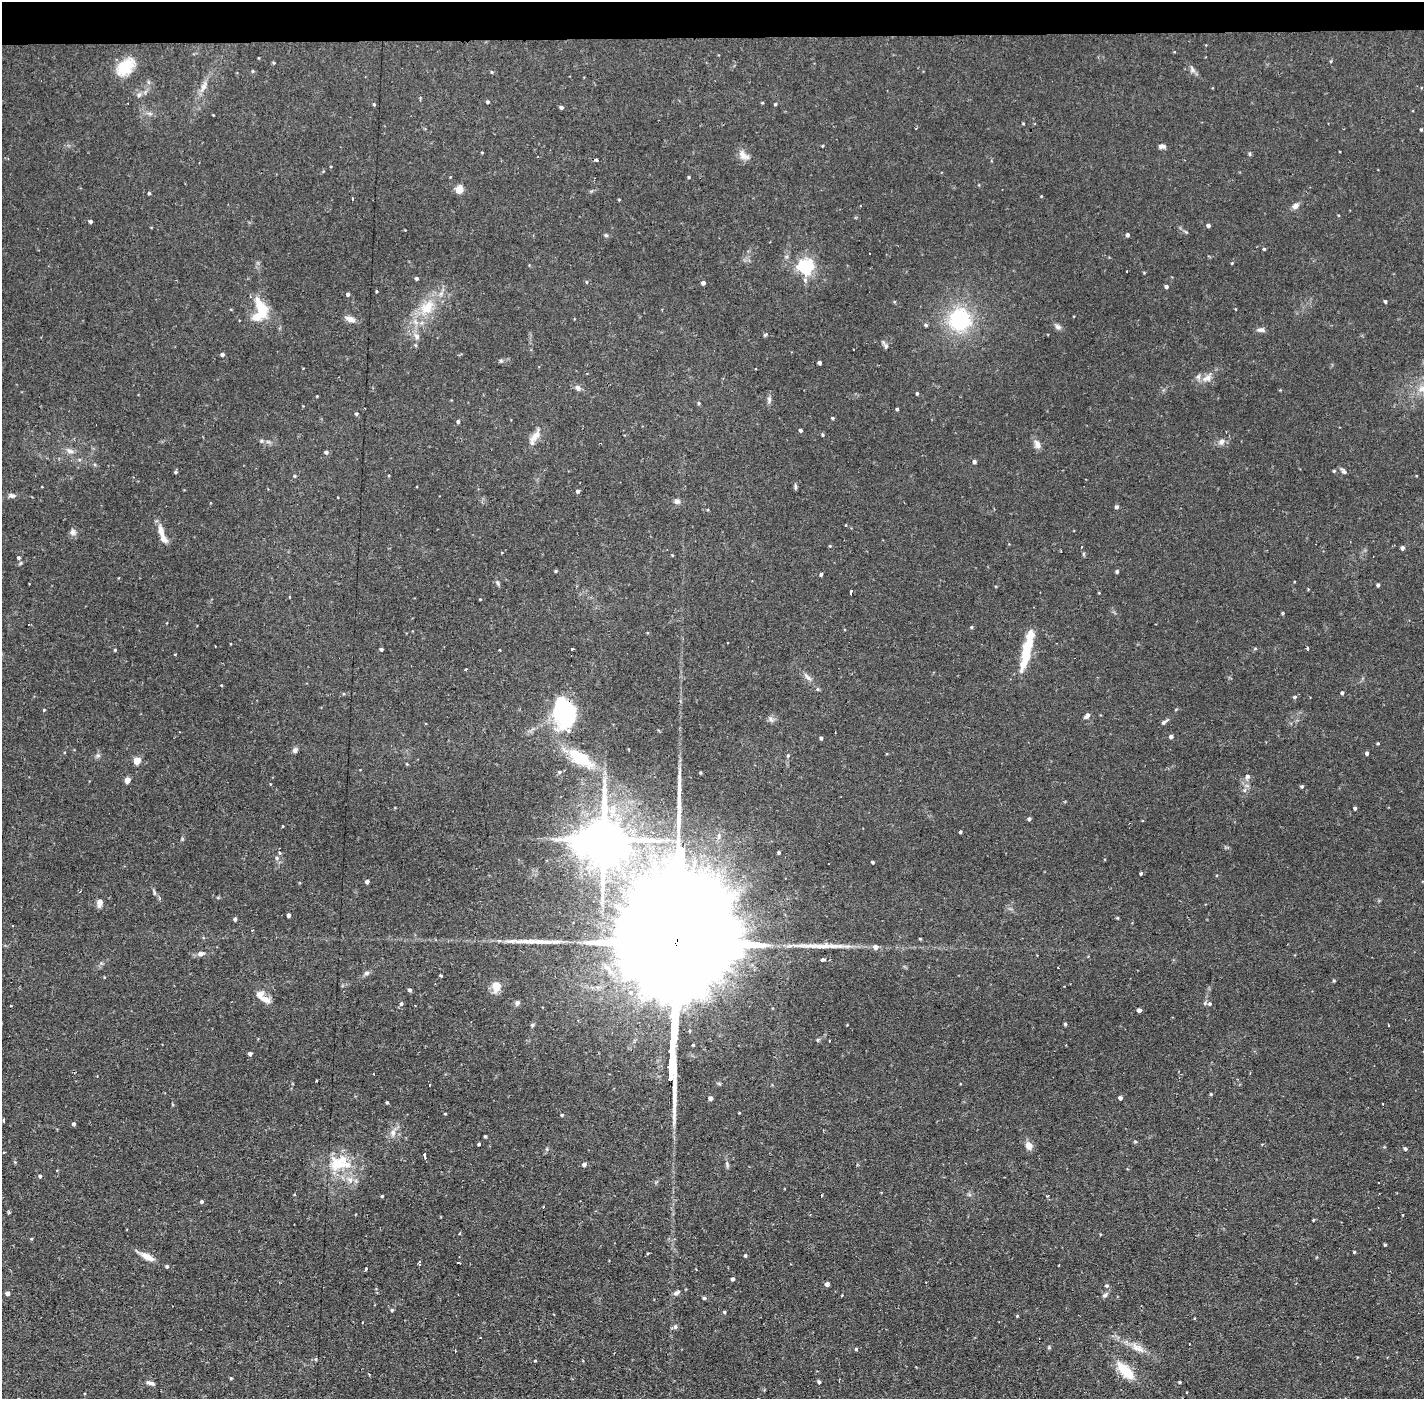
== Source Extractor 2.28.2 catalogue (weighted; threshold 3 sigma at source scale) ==
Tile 2 of 3 x 3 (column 2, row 1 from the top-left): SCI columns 1424-2845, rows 2848-4244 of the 4268 x 4297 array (HDU 1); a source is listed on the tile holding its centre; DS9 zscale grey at full resolution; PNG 1426 x 1401 px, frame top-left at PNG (2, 2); no overlay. Shown black and unused: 3% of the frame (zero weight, under 2 of 3 exposures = <1% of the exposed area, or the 3 px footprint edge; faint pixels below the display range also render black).
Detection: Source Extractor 2.28.2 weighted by HDU 2 'WHT'; one run over the whole footprint, this tile lists its part. Background 0.0735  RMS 0.0063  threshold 0.0284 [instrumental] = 3 sigma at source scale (4.5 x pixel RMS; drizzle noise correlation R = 1.50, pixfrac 1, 0.05/0.05 arcsec/px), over >= 5 px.
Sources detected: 250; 4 inside a brighter object's white glare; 5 cosmic-ray / hot-pixel residue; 4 long thin detections or spike segments (spike, bleed or trail) — not listed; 9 inside a brighter listed object's ellipse — not listed separately; the other 228 listed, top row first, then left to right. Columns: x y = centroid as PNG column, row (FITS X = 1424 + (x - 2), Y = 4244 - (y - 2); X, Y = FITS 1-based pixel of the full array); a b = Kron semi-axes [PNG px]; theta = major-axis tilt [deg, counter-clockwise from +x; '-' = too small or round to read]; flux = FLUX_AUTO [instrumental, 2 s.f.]
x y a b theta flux
1331 61 5 3 - 0.58
274 63 4 3 - 0.66
126 67 21 13 44 19
1193 69 12 5 -65 2.2
253 71 5 3 - 0.59
203 87 17 7 61 4.6
139 95 6 5 - 1.5
487 102 4 4 - 0.89
762 103 4 3 - 0.51
374 104 4 3 - 0.81
775 104 4 3 - 0.7
561 107 4 4 - 1.5
149 113 8 4 -19 1.4
213 115 2 2 - 0.4
1023 123 3 3 - 0.57
1421 129 3 2 - 0.67
1162 146 8 5 0 2.4
1249 154 6 4 -89 0.77
744 156 17 9 -35 4.5
596 160 4 3 - 3.3
689 177 3 3 - 0.68
459 189 10 9 - 4
149 193 3 3 - 0.77
1041 196 4 3 - 0.5
352 199 3 3 - 0.98
619 200 4 3 - 0.48
1295 206 8 6 32 3
90 221 4 4 - 1.4
1208 225 4 3 - 1.8
606 235 6 4 -21 0.96
1127 235 4 4 - 1.5
1264 249 4 4 - 0.73
805 267 6 6 - 200
416 278 4 4 - 1.1
587 282 4 3 - 0.55
703 283 4 4 - 2
1166 287 4 4 - 1.7
377 291 4 2 - 0.64
348 294 4 4 - 1.5
1385 301 4 3 - 1
427 307 23 15 47 16
261 309 26 11 -67 18
350 319 13 6 -16 3.7
960 319 23 23 - 49
926 325 5 4 - 1
1058 327 9 6 -33 2
1261 330 10 6 4 2.2
765 335 5 4 - 0.79
417 336 8 8 - 2.5
886 346 7 5 76 1.3
222 354 4 3 - 1.7
501 361 5 4 - 0.87
819 363 4 4 - 1.8
1207 378 17 9 27 5.5
578 388 9 6 -44 2.2
1422 389 12 9 7 5.1
917 393 4 3 - 1
317 396 3 3 - 0.48
769 399 10 5 -85 1.9
699 403 5 4 - 0.8
897 409 3 3 - 0.96
356 414 4 4 - 0.9
833 418 4 3 - 0.93
458 421 4 4 - 1.3
801 430 4 3 - 1.6
822 435 5 4 - 0.84
535 436 18 8 47 6
1221 442 9 7 21 3
1037 444 11 7 -65 3.7
70 451 11 7 -24 2.9
326 452 5 4 - 1.5
974 461 4 4 - 1.5
1334 471 4 3 - 0.71
1344 471 8 5 -44 1.7
175 472 5 4 - 0.91
295 476 4 4 - 0.75
42 487 3 2 - 0.35
795 487 9 3 -90 1.1
578 491 4 4 - 1.5
12 495 9 6 -6 2
677 501 8 7 - 2
1116 507 4 4 - 1.7
846 525 3 3 - 0.67
161 531 19 7 -77 5.8
73 532 8 8 - 2.5
830 546 4 3 - 0.51
1082 547 3 2 - 0.79
1402 548 4 4 - 2
672 555 5 3 - 0.5
19 558 4 4 - 1.1
556 571 4 3 - 0.82
1117 571 4 4 - 1.1
821 574 4 3 - 3.8
497 583 7 5 -58 1.2
1378 585 3 3 - 1.2
851 592 5 3 - 2.7
289 597 4 2 - 0.46
480 599 3 3 - 0.5
1282 613 4 3 - 0.7
971 627 5 4 - 0.79
1307 648 3 3 - 1.6
381 649 4 3 - 1.1
572 649 3 2 - 1.7
115 650 3 3 - 0.68
1026 651 33 9 76 21
466 669 3 3 - 0.91
808 677 13 6 -41 2.7
817 689 5 4 - 0.92
1342 693 4 3 - 1.3
1294 697 5 4 - 1.1
44 710 4 3 - 0.58
565 712 28 22 90 71
1087 716 7 5 42 2.2
1164 722 10 4 41 1.7
1171 737 4 4 - 2
821 738 4 3 - 1.3
1378 743 3 3 - 0.7
295 750 7 6 - 1.9
1367 753 4 3 - 1.4
98 755 7 4 18 1.1
788 755 5 4 - 0.76
580 758 37 16 -32 29
137 761 5 5 - 11
560 772 6 4 28 1.1
1247 776 7 7 - 1.7
127 780 5 4 - 6.3
270 784 3 2 - 0.75
1302 786 4 4 - 0.91
1245 790 6 4 88 1.3
1355 808 4 3 - 1.4
1029 819 4 4 - 1.4
282 826 3 3 - 1.5
960 832 3 3 - 0.99
604 839 15 10 -89 3000
779 852 3 3 - 0.92
277 858 5 5 - 1.4
873 862 3 3 - 1.1
1141 873 4 3 - 0.96
367 882 4 4 - 1.9
100 903 10 7 76 2.9
289 915 4 3 - 2.1
235 919 4 3 - 1.3
677 934 121 22 87 60000
920 939 3 3 - 0.62
539 941 22 7 -3 6.2
876 947 6 5 - 3.1
200 954 8 6 8 2.6
823 960 7 4 12 2.2
366 973 7 6 - 1.7
441 976 3 3 - 1.4
496 987 13 10 83 6.7
409 990 4 4 - 1.6
631 992 8 7 - 2.6
265 999 16 8 -23 5.2
517 1003 7 6 - 1.5
401 1004 6 5 - 1.4
1210 1004 6 6 - 1.6
10 1006 3 2 - 0.9
1139 1010 4 4 - 2.4
1065 1024 4 3 - 1.1
532 1025 6 4 18 1
818 1040 5 4 - 1.1
829 1041 2 2 - 0.59
250 1054 4 4 - 1.8
374 1074 3 2 - 0.73
317 1081 3 2 - 0.63
430 1084 3 2 - 0.6
1211 1094 4 4 - 0.65
710 1098 4 4 - 2.5
1120 1098 4 4 - 2
387 1102 4 3 - 0.8
1383 1104 3 2 - 0.66
445 1114 4 2 - 0.51
562 1115 4 3 - 0.75
3 1120 5 3 - 0.67
74 1124 4 4 - 1.4
393 1133 10 6 -90 3
485 1136 3 3 - 0.92
1135 1142 5 3 - 0.68
479 1144 4 3 - 0.88
1029 1146 10 8 -69 4.2
1405 1149 4 4 - 1.2
425 1154 4 3 - 5.3
15 1162 4 4 - 0.6
337 1164 26 20 -47 21
584 1164 4 4 - 2
40 1176 4 4 - 1
1379 1182 3 2 - 0.92
821 1195 3 2 - 0.79
382 1196 3 3 - 0.72
1046 1196 4 3 - 0.79
202 1202 4 4 - 1.4
543 1207 3 3 - 0.64
9 1212 5 3 - 0.76
1313 1220 5 3 - 0.48
460 1234 3 3 - 1.6
31 1239 4 3 - 0.63
1385 1245 3 3 - 0.81
1354 1252 3 3 - 0.69
648 1253 5 3 - 0.62
745 1255 4 3 - 1
148 1257 20 7 -26 6.1
420 1262 4 3 - 14
459 1262 3 2 - 1.1
167 1266 4 4 - 1
365 1269 3 3 - 1.6
733 1279 4 4 - 1.4
827 1284 4 4 - 2.8
1107 1286 5 5 - 1.2
7 1293 4 4 - 2.5
675 1293 9 5 38 1.7
1105 1295 7 6 - 1.5
704 1298 5 4 - 1.2
392 1310 4 4 - 0.83
724 1312 4 3 - 0.93
1017 1316 4 3 - 0.57
675 1327 6 5 - 1.5
1049 1347 5 5 - 0.74
1137 1348 16 11 -34 6.4
856 1349 4 4 - 0.83
535 1361 3 3 - 0.91
1126 1371 25 11 -46 17
369 1375 3 3 - 0.67
231 1378 4 3 - 0.71
819 1382 4 4 - 1.4
1180 1382 3 2 - 0.7
150 1383 11 5 -16 2.2
757 1398 3 3 - 1
Overlapping masked pixels (flux is a lower limit): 2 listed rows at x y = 565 712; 677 934
Isophote crosses this tile's border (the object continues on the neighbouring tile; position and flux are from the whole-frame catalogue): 2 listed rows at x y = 1422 389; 757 1398